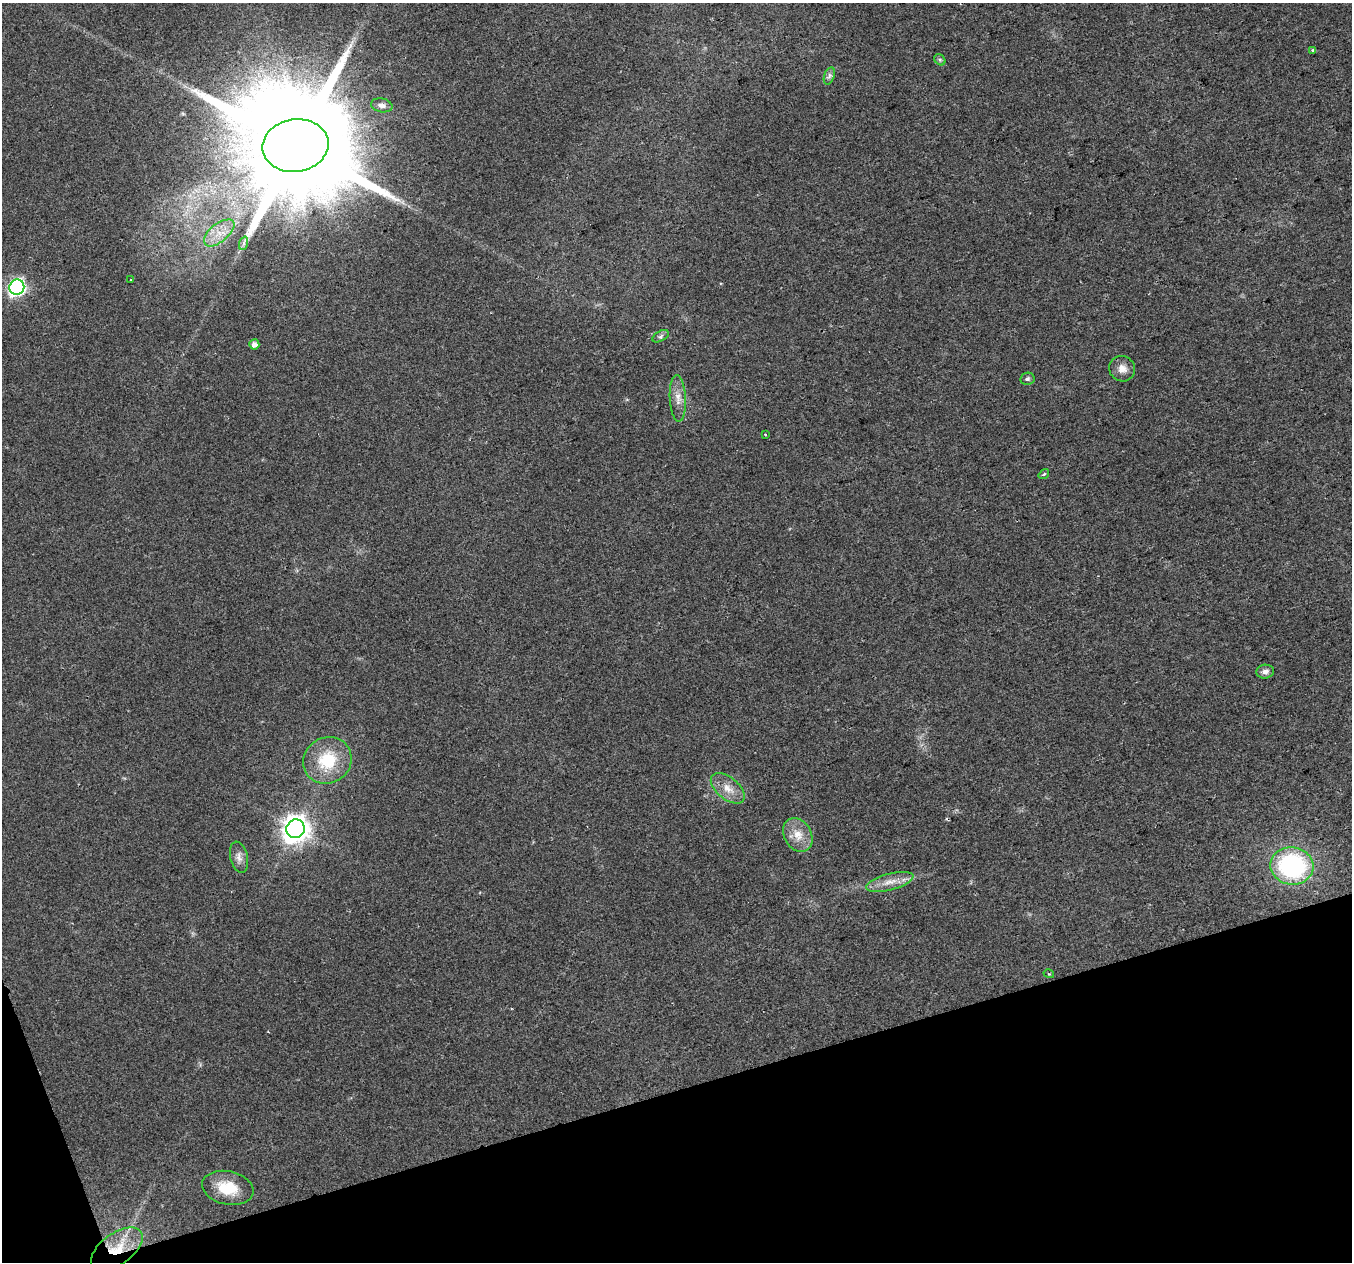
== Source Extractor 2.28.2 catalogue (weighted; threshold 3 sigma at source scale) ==
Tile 14 of 4 x 4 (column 2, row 4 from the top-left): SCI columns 1351-2700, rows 120-1379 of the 5401 x 5226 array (HDU 1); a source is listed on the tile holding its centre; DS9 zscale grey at full resolution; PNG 1354 x 1264 px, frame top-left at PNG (2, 3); each listed source drawn as its Kron ellipse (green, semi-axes under 4 px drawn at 4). Shown black and unused: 15% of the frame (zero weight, under 2 of 3 exposures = <1% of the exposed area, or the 3 px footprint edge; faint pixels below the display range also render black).
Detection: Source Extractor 2.28.2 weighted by HDU 2 'WHT'; one run over the whole footprint, this tile lists its part. Background 0.041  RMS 0.0055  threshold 0.0249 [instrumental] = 3 sigma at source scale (4.5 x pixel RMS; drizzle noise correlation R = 1.50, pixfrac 1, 0.0396/0.0396 arcsec/px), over >= 5 px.
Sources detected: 28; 1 cosmic-ray / hot-pixel residue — neither listed nor drawn; the other 27 listed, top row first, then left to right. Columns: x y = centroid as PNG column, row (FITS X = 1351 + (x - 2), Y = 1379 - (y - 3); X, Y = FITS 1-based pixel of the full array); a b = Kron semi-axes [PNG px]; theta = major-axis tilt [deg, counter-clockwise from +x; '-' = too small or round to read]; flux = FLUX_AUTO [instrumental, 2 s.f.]
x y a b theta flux
1313 50 3 3 - 1.1
940 60 6 5 - 0.94
829 76 9 5 71 1.7
382 105 11 7 -11 2.5
295 146 33 26 9 22000
219 233 18 9 39 8.5
244 243 7 4 71 1.4
130 280 3 2 - 0.38
17 287 8 7 - 150
661 336 9 5 28 1.4
254 344 5 5 - 2.9
1122 369 13 12 - 4.8
1027 379 7 6 - 1.3
678 398 23 8 -87 5.5
765 434 3 3 - 0.88
1044 474 6 3 36 0.7
1265 672 9 7 6 2.4
327 760 25 23 32 23
728 788 20 11 -39 7.3
295 829 9 9 - 590
798 835 18 13 -60 8.4
239 857 16 8 -77 3.7
1292 866 21 18 -8 82
890 882 24 8 15 6.9
1049 974 5 3 - 0.51
228 1188 26 16 -12 17
117 1249 30 15 36 19
Overlapping masked pixels (flux is a lower limit): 2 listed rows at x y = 295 146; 117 1249